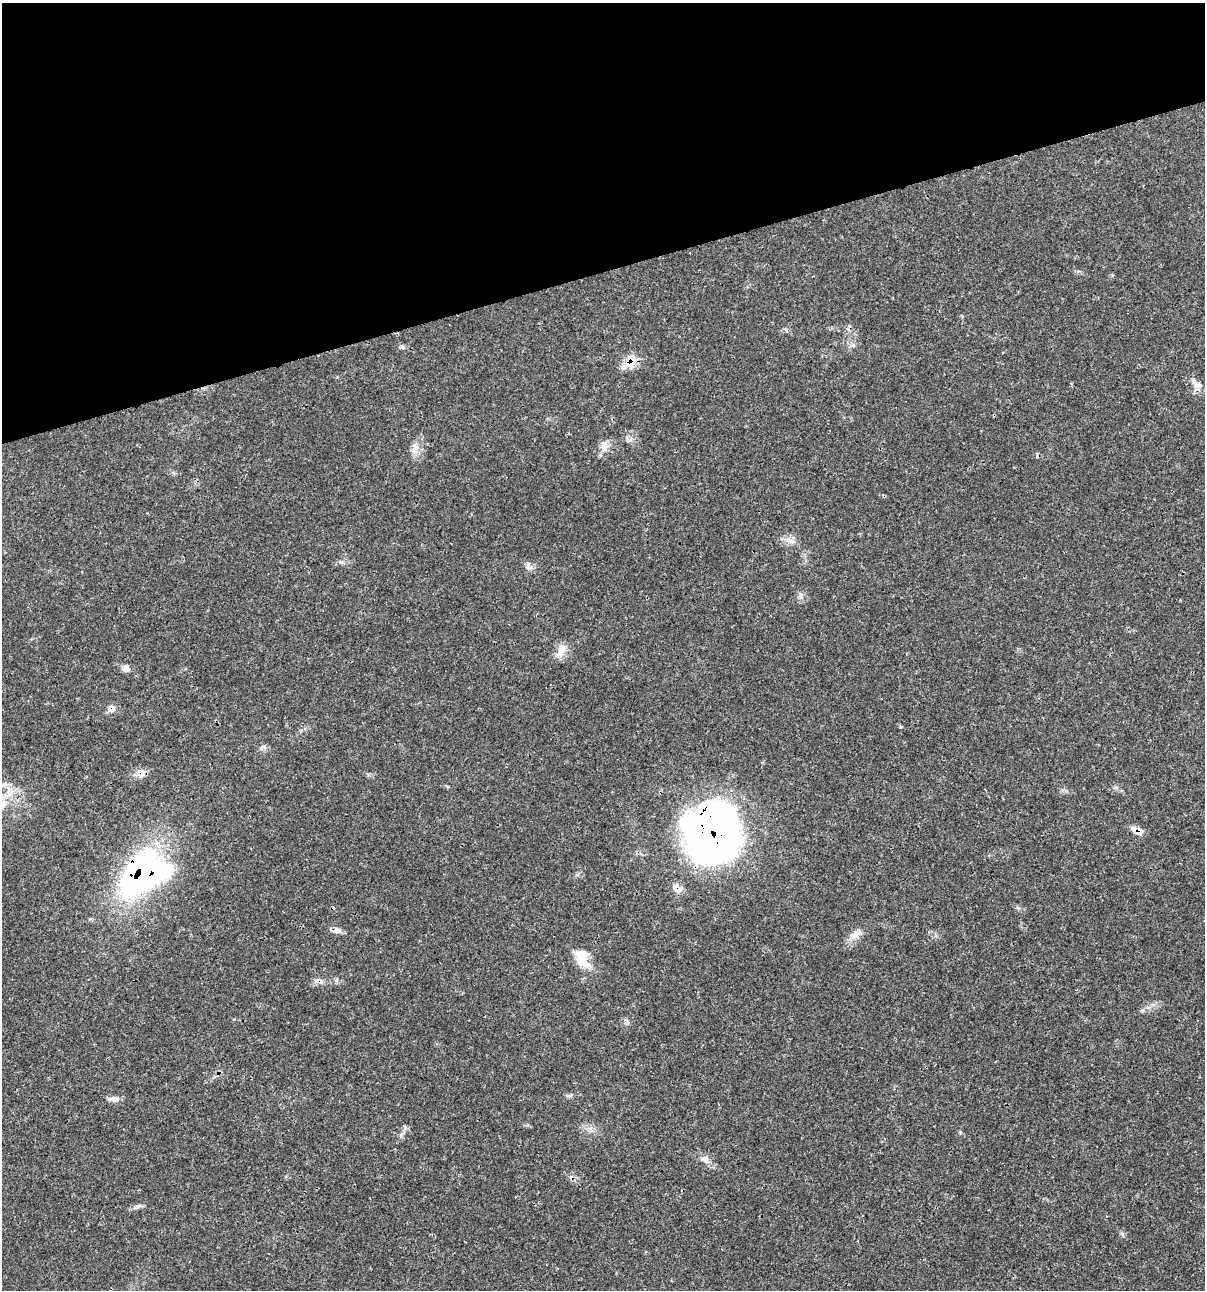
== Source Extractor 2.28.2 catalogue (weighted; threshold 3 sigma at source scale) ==
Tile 3 of 4 x 4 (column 3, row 1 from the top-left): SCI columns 2508-3710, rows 3872-5159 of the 4963 x 5162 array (HDU 1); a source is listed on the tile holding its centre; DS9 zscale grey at full resolution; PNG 1207 x 1292 px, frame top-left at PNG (2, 3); no overlay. Shown black and unused: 21% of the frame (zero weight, under 3 of 4 exposures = <1% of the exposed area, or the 3 px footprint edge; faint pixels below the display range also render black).
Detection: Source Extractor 2.28.2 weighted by HDU 2 'WHT'; one run over the whole footprint, this tile lists its part. Background 0.0314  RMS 0.002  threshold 0.0091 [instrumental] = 3 sigma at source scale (4.5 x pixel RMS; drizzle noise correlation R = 1.50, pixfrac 1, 0.0396/0.0396 arcsec/px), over >= 5 px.
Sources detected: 27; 2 cosmic-ray / hot-pixel residue — not listed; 2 inside a brighter listed object's ellipse — not listed separately; the other 23 listed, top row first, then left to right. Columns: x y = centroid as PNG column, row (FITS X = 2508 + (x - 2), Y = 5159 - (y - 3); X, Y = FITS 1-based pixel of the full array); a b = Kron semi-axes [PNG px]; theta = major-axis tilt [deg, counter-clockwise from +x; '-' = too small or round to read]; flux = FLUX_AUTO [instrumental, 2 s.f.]
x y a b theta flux
630 363 24 14 47 3.1
1196 385 16 9 -31 1.5
604 446 16 9 88 1.6
415 447 11 9 90 1.4
790 541 12 7 -6 1.2
528 567 12 6 -69 0.75
561 650 19 10 78 2.1
126 668 9 8 - 0.85
111 709 8 7 - 1.9
900 727 4 3 - 0.23
263 747 6 6 - 0.52
142 772 14 10 -44 1.3
1139 832 11 8 28 1.1
713 833 61 54 -86 110
145 874 53 35 27 61
677 888 13 8 -35 1.6
336 930 11 7 -5 1.2
854 935 15 9 22 1.6
583 960 25 14 -63 3.8
570 1096 9 4 9 0.43
113 1099 17 7 -4 1.1
705 1159 10 9 - 1.1
138 1206 10 4 13 0.58
Overlapping masked pixels (flux is a lower limit): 8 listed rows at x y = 630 363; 111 709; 142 772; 1139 832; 713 833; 145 874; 677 888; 336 930
Unlisted compact peaks at least as high as the median listed source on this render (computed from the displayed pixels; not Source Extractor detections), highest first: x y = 405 1128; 1122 1234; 403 347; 1018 908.